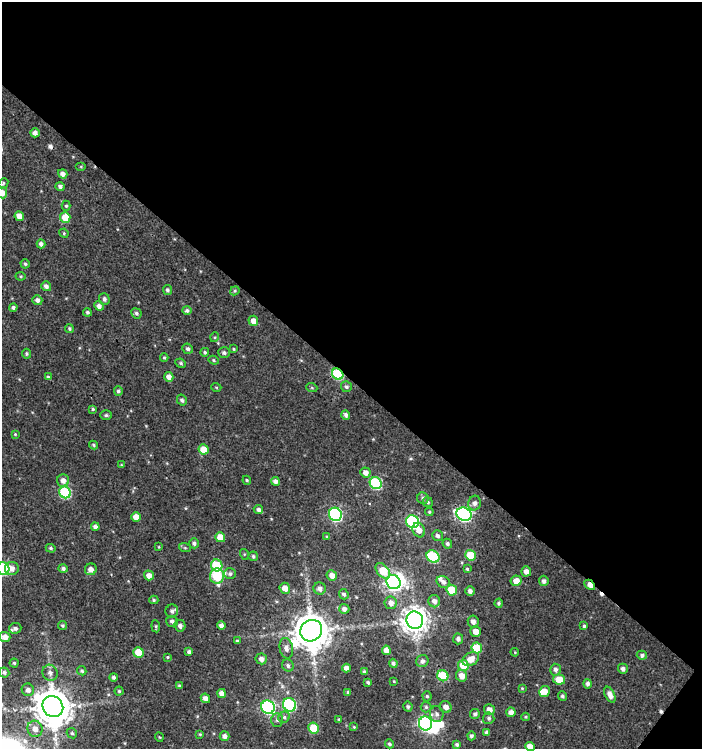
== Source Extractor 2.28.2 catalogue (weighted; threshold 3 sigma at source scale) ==
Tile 2 of 2 x 2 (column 2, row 1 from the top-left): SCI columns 754-1453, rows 749-1495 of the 1502 x 1496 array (HDU 1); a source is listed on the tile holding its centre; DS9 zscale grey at full resolution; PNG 704 x 751 px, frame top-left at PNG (2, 2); each listed source drawn as its Kron ellipse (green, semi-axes under 4 px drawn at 4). Shown black and unused: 51% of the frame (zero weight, under 3 of 4 exposures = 1% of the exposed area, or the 3 px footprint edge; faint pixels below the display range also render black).
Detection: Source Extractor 2.28.2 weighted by HDU 2 'WHT'; one run over the whole footprint, this tile lists its part. Background 0.00192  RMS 0.0025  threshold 0.0112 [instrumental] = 3 sigma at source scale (4.5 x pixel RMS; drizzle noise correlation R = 1.50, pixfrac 1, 0.0396/0.0396 arcsec/px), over >= 5 px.
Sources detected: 197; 3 inside a brighter object's white glare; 3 cosmic-ray / hot-pixel residue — neither listed nor drawn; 3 inside a brighter listed object's ellipse — not listed separately; the other 188 listed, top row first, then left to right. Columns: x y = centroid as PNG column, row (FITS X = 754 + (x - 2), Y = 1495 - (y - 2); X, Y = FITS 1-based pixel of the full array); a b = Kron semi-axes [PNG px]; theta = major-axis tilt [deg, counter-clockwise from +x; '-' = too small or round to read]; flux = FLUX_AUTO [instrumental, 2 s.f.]
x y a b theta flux
35 133 4 4 - 1
81 167 5 3 - 0.23
63 174 5 4 - 1.2
3 183 5 4 - 0.35
60 186 5 4 - 0.67
2 193 6 5 - 2
66 206 5 4 - 0.39
19 216 5 4 - 2.3
65 217 5 5 - 4.2
64 233 5 4 - 0.29
41 244 4 4 - 0.82
25 264 4 4 - 0.39
20 276 5 4 - 0.3
46 286 5 4 - 0.84
167 290 5 4 - 0.53
235 291 5 4 - 0.3
104 299 6 5 - 0.77
37 300 5 5 - 0.9
99 306 5 4 - 1.2
13 307 4 3 - 0.57
187 310 5 4 - 0.58
87 312 4 4 - 0.46
136 313 5 5 - 0.53
253 321 5 5 - 1.9
69 329 4 4 - 0.37
215 337 5 3 - 0.24
188 349 5 5 - 0.64
233 349 4 3 - 0.28
205 352 4 4 - 0.4
224 353 6 5 - 0.62
26 354 5 4 - 0.41
164 358 4 3 - 0.3
214 360 5 4 - 0.34
181 363 5 4 - 0.41
338 374 6 5 - 19
48 377 4 4 - 0.38
169 377 5 4 - 1.5
216 387 5 3 - 0.21
346 387 5 5 - 0.5
312 388 5 3 - 0.27
118 391 5 4 - 0.53
182 400 5 4 - 0.58
93 409 4 4 - 0.32
106 415 5 5 - 0.42
346 415 5 4 - 0.77
15 434 4 3 - 0.23
94 445 4 3 - 0.34
204 449 5 5 - 3.8
121 465 3 3 - 0.21
365 472 5 5 - 1.3
247 480 4 4 - 0.3
63 481 6 6 - 1.4
275 481 4 4 - 0.9
376 483 6 5 - 22
65 492 6 5 - 19
423 498 6 5 - 0.74
428 502 5 5 - 0.4
475 503 7 6 - 0.97
258 509 5 4 - 0.82
429 512 4 3 - 0.3
335 514 7 6 - 44
464 514 8 6 -27 56
136 517 5 4 - 2.2
413 522 7 6 - 35
95 527 4 4 - 0.9
419 530 7 6 - 1.8
437 536 6 5 - 0.75
220 537 5 5 - 3.4
327 537 4 4 - 0.24
194 543 5 4 - 0.61
447 544 5 4 - 0.54
159 547 4 2 - 0.17
51 548 5 4 - 0.37
185 548 6 4 -19 0.34
244 554 5 3 - 0.23
470 555 5 5 - 6.3
253 556 5 4 - 0.39
433 557 7 5 -38 17
217 565 6 5 - 12
12 568 7 6 - 1.6
3 569 6 6 - 28
63 569 5 4 - 0.65
91 569 6 6 - 1.7
467 569 4 4 - 0.33
383 571 9 5 -49 7.5
526 571 5 5 - 1.4
230 574 6 5 - 0.63
149 575 5 4 - 1.7
332 575 5 5 - 1.5
217 576 7 7 - 17
516 581 5 5 - 2
544 581 5 5 - 0.8
393 582 7 6 - 100
443 582 7 5 -28 0.92
590 585 6 3 -45 2.3
285 588 5 5 - 2
320 588 6 6 - 1.2
452 590 5 5 - 7
470 591 5 4 - 0.88
344 594 5 4 - 0.63
154 600 4 4 - 0.35
434 601 6 6 - 1.3
391 603 6 6 - 1.4
499 603 4 4 - 0.49
344 609 5 5 - 1
172 611 6 6 - 0.82
415 620 9 8 - 270
172 621 6 5 - 0.75
473 621 6 5 - 1.2
62 626 4 4 - 0.37
156 626 6 4 -83 0.33
180 626 6 5 - 1
221 626 4 4 - 1.1
584 626 4 4 - 0.41
15 628 6 5 - 0.69
311 631 11 10 - 610
476 631 5 5 - 2.1
5 637 5 5 - 1.6
458 639 5 5 - 0.86
237 641 4 3 - 0.39
286 648 10 6 -79 1.2
477 648 5 5 - 8.5
386 650 5 4 - 1.5
138 652 5 5 - 5.1
189 652 4 4 - 0.66
515 652 4 3 - 0.2
642 655 5 4 - 0.67
167 657 3 3 - 0.24
261 659 5 5 - 1.2
471 659 9 6 31 2.5
422 661 6 6 - 0.89
14 663 4 4 - 0.36
393 663 4 4 - 0.55
288 665 6 5 - 0.65
463 665 5 5 - 6.8
346 668 4 4 - 1.3
623 669 5 5 - 0.85
555 670 6 5 - 0.86
82 671 5 4 - 0.42
4 672 5 5 - 0.54
364 672 3 3 - 0.43
50 673 8 7 - 1
443 676 6 5 - 10
462 676 6 5 - 2
113 677 4 4 - 0.51
559 679 6 5 - 4.2
394 681 3 2 - 0.19
368 682 3 3 - 0.44
588 684 5 4 - 0.7
179 686 4 3 - 0.37
522 688 4 3 - 0.22
28 690 6 6 - 1.1
119 691 4 4 - 0.34
545 691 5 5 - 1.7
348 692 4 3 - 0.28
221 693 4 4 - 1.5
610 695 8 5 -64 1.8
427 696 5 4 - 0.39
562 696 5 4 - 0.52
205 698 5 4 - 1.1
289 705 7 6 - 30
53 706 11 10 - 620
268 707 7 6 - 41
408 707 5 4 - 0.57
426 707 5 5 - 0.44
446 707 6 5 - 1.4
489 710 5 5 - 1.5
511 712 5 4 - 1.5
437 714 8 7 - 0.89
475 714 5 4 - 0.54
284 717 6 5 - 0.5
526 717 4 4 - 0.27
489 718 6 5 - 0.59
339 719 4 3 - 0.25
277 720 7 5 -88 0.58
426 723 7 6 - 60
354 727 4 3 - 0.25
314 728 5 5 - 7.3
35 729 8 7 - 2.1
487 732 4 3 - 0.69
72 733 5 4 - 0.43
200 734 4 3 - 0.25
224 736 5 5 - 1
471 736 4 4 - 0.55
159 737 4 3 - 0.2
389 744 4 4 - 0.5
457 744 4 3 - 0.52
530 746 5 4 - 1.9
Overlapping masked pixels (flux is a lower limit): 2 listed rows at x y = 338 374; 590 585
Isophote crosses this tile's border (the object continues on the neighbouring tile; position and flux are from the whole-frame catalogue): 3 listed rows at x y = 2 193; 3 569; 530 746